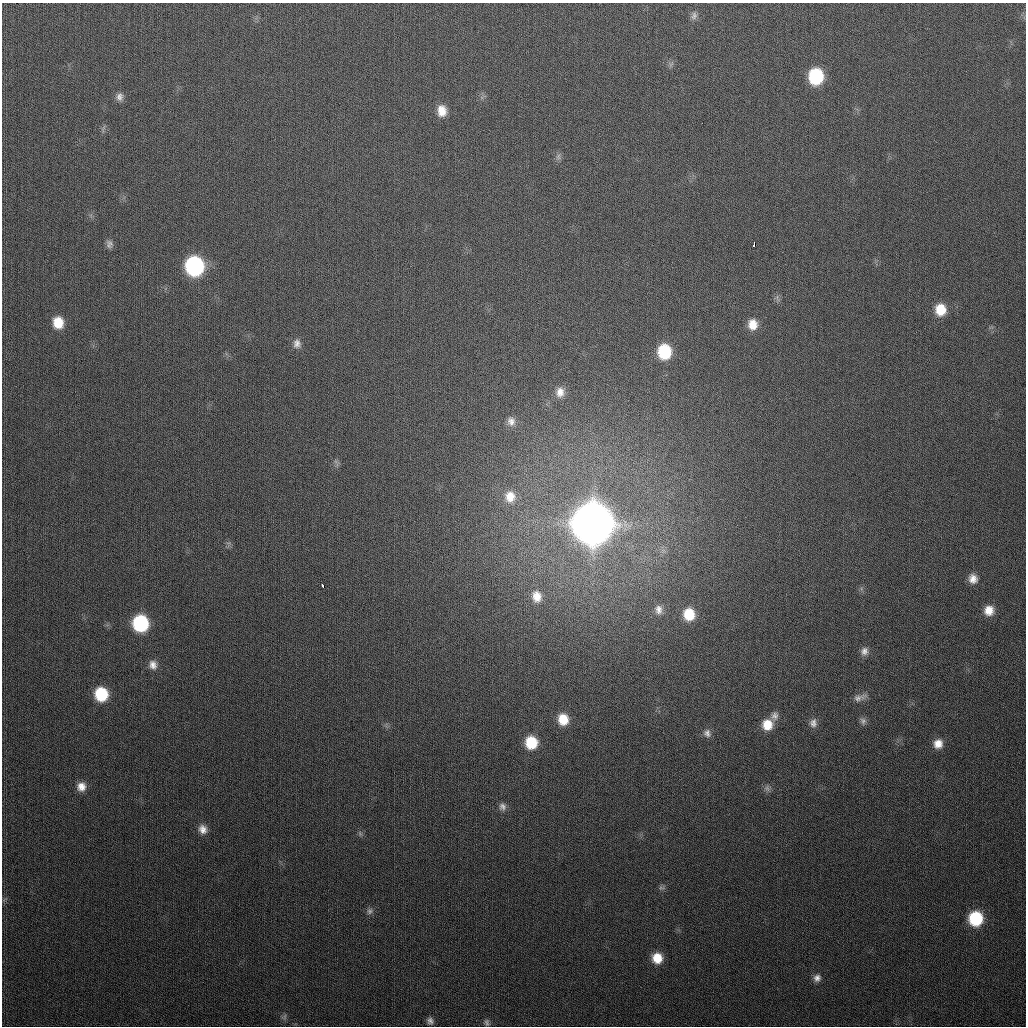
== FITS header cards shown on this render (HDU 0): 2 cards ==
NAXIS1  =                 1024
NAXIS2  =                 1024

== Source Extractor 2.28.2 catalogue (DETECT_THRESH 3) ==
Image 1024 x 1024 px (HDU 0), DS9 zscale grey, 1 PNG px = 1 image px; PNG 1028 x 1028 px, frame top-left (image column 1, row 1024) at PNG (2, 3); no overlay
Background 300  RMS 12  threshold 35.7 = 3 sigma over >= 5 px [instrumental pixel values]
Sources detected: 49; all 49 listed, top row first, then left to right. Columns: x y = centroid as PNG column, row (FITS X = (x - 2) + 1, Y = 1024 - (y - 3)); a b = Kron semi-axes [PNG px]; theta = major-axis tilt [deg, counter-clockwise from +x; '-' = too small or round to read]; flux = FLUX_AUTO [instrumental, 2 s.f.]
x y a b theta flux
694 16 11 8 75 3.1e+03
816 76 13 11 88 6.1e+04
119 97 10 9 - 3.9e+03
442 111 13 10 -83 1.1e+04
558 157 9 6 85 2.5e+03
110 243 14 6 -38 3.1e+03
754 244 4 3 - 1.6e+04
194 266 13 12 - 1.6e+05
940 310 12 11 - 1.7e+04
58 322 12 10 -77 1.6e+04
753 324 13 11 -84 1.1e+04
297 344 12 10 84 4.9e+03
664 352 13 11 -88 4.2e+04
560 392 13 10 85 7.5e+03
511 421 12 10 -78 5.8e+03
510 497 16 14 -85 1.3e+04
592 524 16 15 - 4.8e+06
973 579 11 10 - 7.0e+03
323 586 4 3 - 8.8e+03
537 596 14 11 -81 9.7e+03
658 609 13 10 -86 6.2e+03
989 610 11 11 - 1.1e+04
689 614 13 12 - 2.2e+04
140 623 12 11 - 8.4e+04
864 651 10 9 - 4.5e+03
153 665 12 10 -70 6.1e+03
101 694 12 11 - 4.0e+04
859 698 19 8 18 5.1e+03
774 716 12 9 72 4.5e+03
563 719 12 11 - 1.6e+04
863 721 10 8 -76 2.9e+03
813 723 12 9 86 4.8e+03
767 725 12 12 - 1.4e+04
707 733 10 9 - 3.9e+03
531 742 12 11 - 2.7e+04
938 744 11 10 - 8.5e+03
81 787 10 10 - 7.6e+03
767 788 9 6 -54 2.6e+03
502 807 10 9 - 3.9e+03
203 829 11 9 -64 6.4e+03
360 833 7 4 -57 1.6e+03
661 888 9 4 0 1.7e+03
370 911 9 7 -90 2.7e+03
975 918 11 11 - 5.1e+04
657 958 11 10 - 1.5e+04
817 978 9 9 - 4.5e+03
285 1017 9 4 81 1.8e+03
430 1021 8 7 - 3.1e+03
487 1022 9 6 -75 2.2e+03